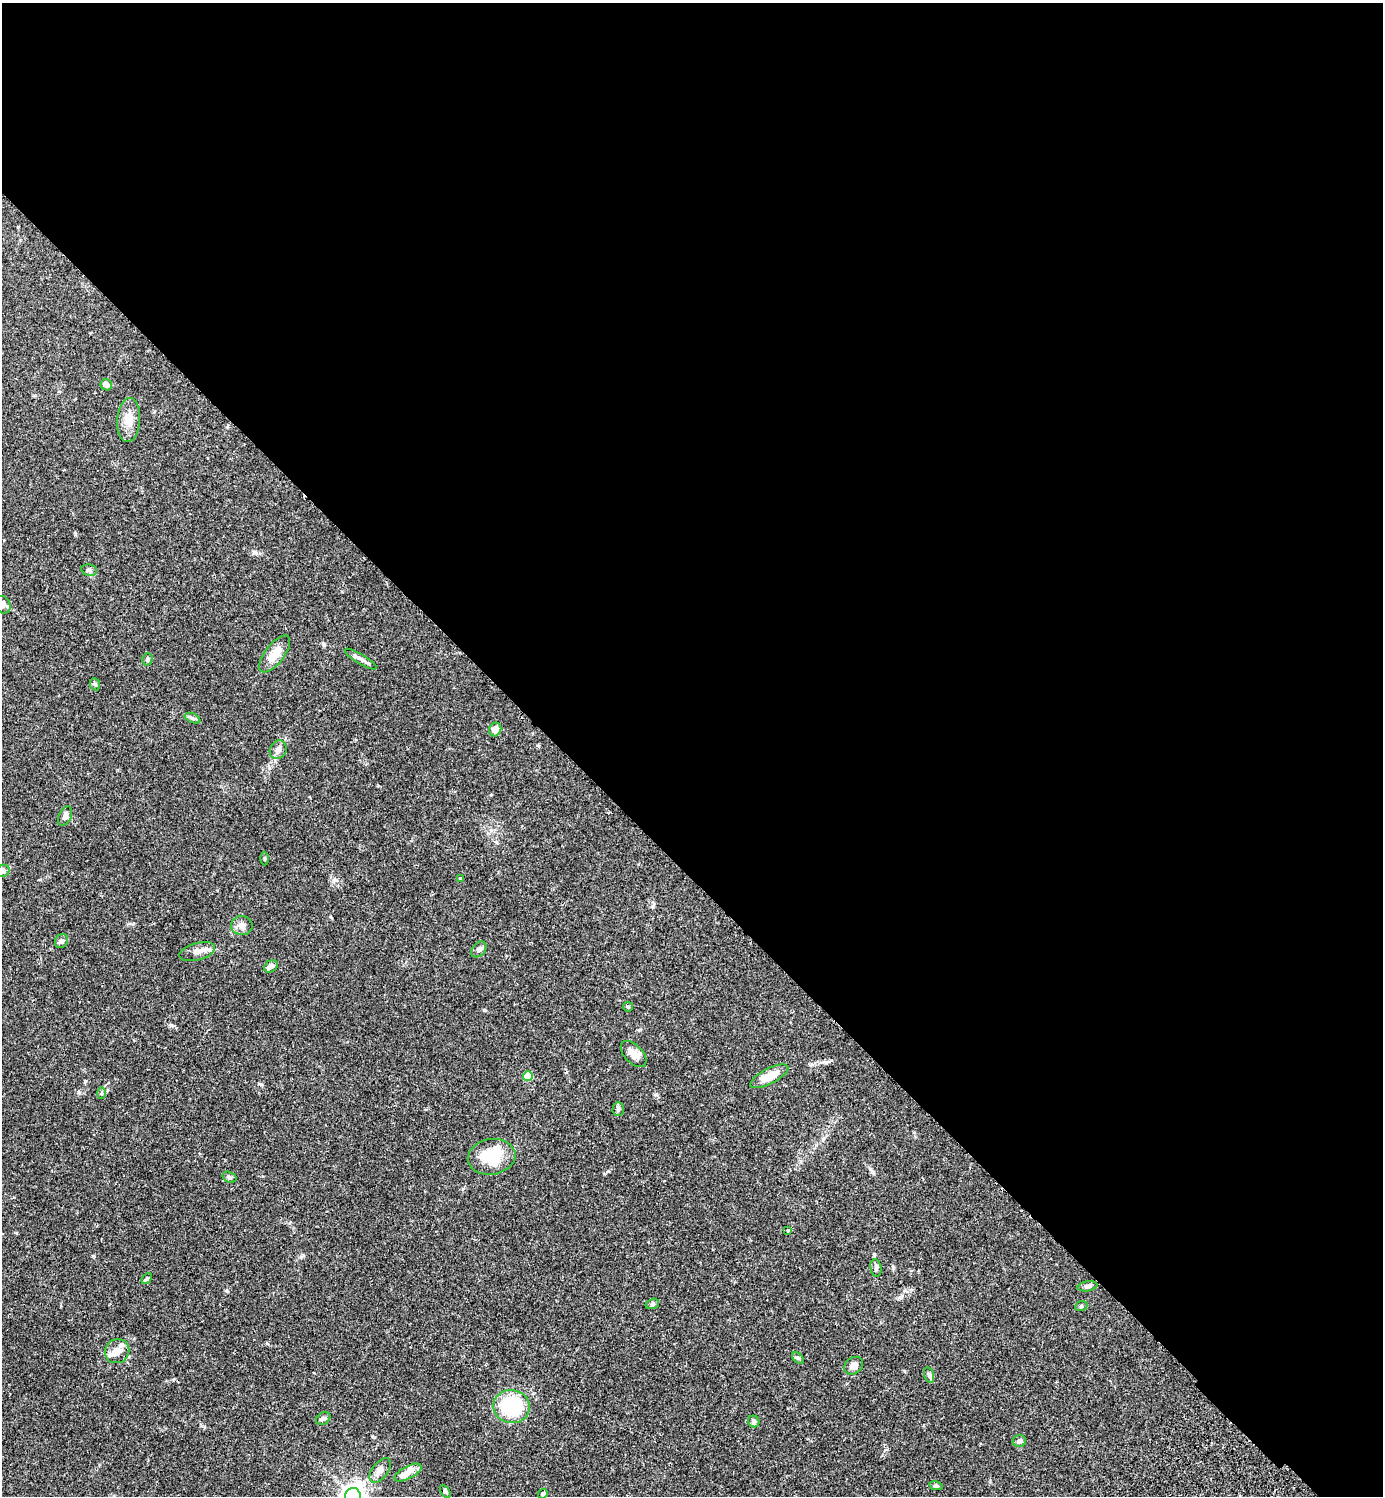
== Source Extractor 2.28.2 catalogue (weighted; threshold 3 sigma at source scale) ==
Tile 3 of 4 x 4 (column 3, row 1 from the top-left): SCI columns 3105-4485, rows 4525-6018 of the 6070 x 6063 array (HDU 1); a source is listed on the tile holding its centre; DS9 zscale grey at full resolution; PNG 1385 x 1498 px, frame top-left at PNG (2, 3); each listed source drawn as its Kron ellipse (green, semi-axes under 4 px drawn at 4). Shown black and unused: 59% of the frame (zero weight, under 2 of 3 exposures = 3% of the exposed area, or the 3 px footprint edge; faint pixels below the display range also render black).
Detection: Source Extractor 2.28.2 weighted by HDU 2 'WHT'; one run over the whole footprint, this tile lists its part. Background 0.0961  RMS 0.0058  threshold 0.026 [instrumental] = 3 sigma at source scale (4.5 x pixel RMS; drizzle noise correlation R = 1.50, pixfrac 1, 0.05/0.05 arcsec/px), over >= 5 px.
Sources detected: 51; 3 inside a brighter listed object's ellipse — not listed separately; the other 48 listed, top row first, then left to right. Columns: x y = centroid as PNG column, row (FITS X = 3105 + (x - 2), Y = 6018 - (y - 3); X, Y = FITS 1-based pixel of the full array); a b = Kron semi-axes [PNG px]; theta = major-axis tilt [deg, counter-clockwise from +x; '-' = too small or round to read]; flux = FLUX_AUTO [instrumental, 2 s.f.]
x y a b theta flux
106 385 6 5 - 3
129 420 22 11 86 7.3
89 570 8 5 -11 1.4
2 605 9 7 -55 3.8
275 654 22 9 52 8.2
147 659 6 5 - 1.4
361 659 18 5 -31 2.4
95 684 6 5 - 0.96
193 718 8 4 -26 1.3
495 729 7 6 - 3.8
278 750 9 8 - 2.7
65 816 10 6 65 2.1
265 858 7 3 89 0.64
3 871 7 6 - 1.2
460 878 3 3 - 0.51
242 926 11 9 -7 3.1
61 941 7 6 - 1.7
479 949 9 6 49 1.7
197 952 18 8 16 4.1
271 966 7 5 32 2.4
628 1007 5 4 - 0.67
634 1054 16 9 -46 5
528 1076 5 5 - 18
769 1076 21 7 27 10
101 1093 6 4 88 0.66
618 1109 7 5 88 1.2
492 1157 24 18 9 19
229 1177 7 5 -18 1.1
788 1231 3 3 - 1.3
876 1268 8 5 -81 1.3
147 1279 6 4 48 1
1088 1286 10 5 10 1.9
652 1304 7 5 15 1
1081 1306 6 5 - 0.86
117 1351 12 11 - 4.9
798 1358 7 4 -45 0.96
854 1366 10 8 37 3.3
929 1375 8 5 -74 1.4
512 1407 18 16 -10 46
323 1418 7 5 31 1.3
754 1421 6 5 - 1.4
1019 1441 7 6 - 2.2
380 1470 14 7 54 3.3
408 1473 14 6 28 3.6
936 1486 7 4 -12 0.87
445 1491 7 4 -59 0.97
543 1494 5 4 - 1.4
353 1496 8 8 - 410
Isophote crosses this tile's border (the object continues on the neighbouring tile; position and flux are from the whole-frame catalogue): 3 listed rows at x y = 2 605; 3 871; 353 1496
Unlisted compact peaks at least as high as the median listed source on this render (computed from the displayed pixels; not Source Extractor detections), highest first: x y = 261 1084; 608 1171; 93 1256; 171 1025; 870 1169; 656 1094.